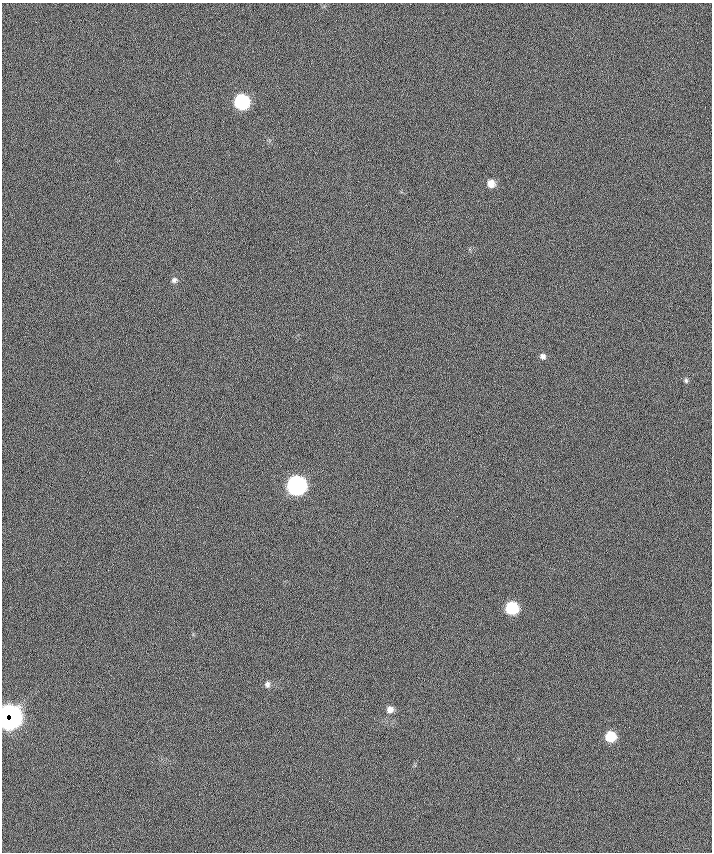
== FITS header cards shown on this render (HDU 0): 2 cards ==
NAXIS1  =                  710 /
NAXIS2  =                  850 /

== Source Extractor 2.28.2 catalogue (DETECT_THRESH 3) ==
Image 710 x 850 px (HDU 0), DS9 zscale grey, 1 PNG px = 1 image px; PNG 714 x 854 px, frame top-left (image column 1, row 850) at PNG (2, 3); no overlay
Background 0.374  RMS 19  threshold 55.8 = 3 sigma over >= 5 px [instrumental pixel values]
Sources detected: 11; all 11 listed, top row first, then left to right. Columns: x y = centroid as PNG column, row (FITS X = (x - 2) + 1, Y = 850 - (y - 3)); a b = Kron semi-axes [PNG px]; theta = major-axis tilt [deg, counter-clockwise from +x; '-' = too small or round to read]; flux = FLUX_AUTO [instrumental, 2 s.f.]
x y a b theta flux
241 102 9 9 - 160000
491 183 7 7 - 11000
174 280 7 6 - 3300
543 356 7 7 - 4000
686 380 7 5 -88 2300
296 485 9 9 - 520000
512 608 8 8 - 80000
267 684 8 7 - 3900
390 709 8 7 - 7000
10 717 16 15 - 600000
610 737 8 8 - 36000
At the frame edge (FLAGS 8, measured only in part): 1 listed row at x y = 10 717